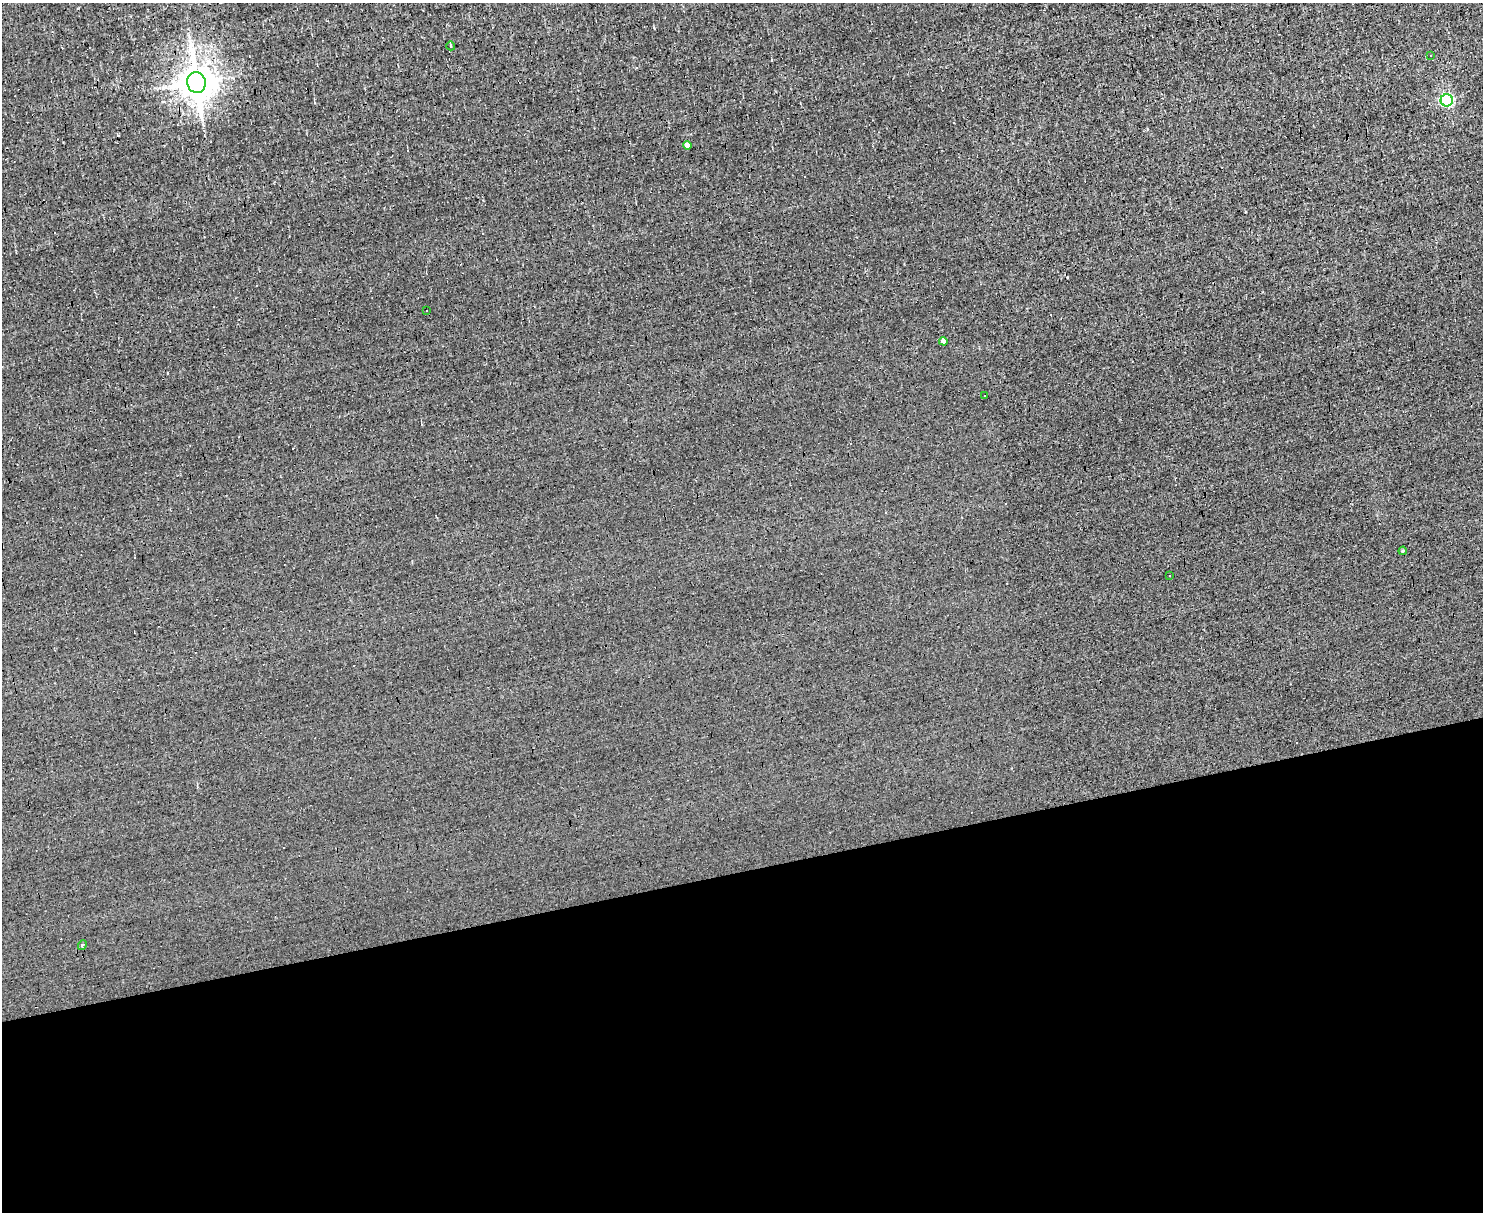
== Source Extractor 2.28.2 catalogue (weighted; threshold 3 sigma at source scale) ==
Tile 11 of 3 x 4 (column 2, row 4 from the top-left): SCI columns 1613-3093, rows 1-1210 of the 4820 x 4839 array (HDU 1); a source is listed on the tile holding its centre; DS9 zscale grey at full resolution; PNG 1485 x 1214 px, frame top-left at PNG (2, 3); each listed source drawn as its Kron ellipse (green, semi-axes under 4 px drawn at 4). Shown black and unused: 28% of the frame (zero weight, under 3 of 4 exposures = <1% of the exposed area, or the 3 px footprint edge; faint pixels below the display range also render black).
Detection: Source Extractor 2.28.2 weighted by HDU 2 'WHT'; one run over the whole footprint, this tile lists its part. Background 0.00107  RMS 0.037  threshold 0.167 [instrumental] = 3 sigma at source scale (4.5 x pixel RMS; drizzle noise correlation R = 1.50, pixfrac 1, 0.05/0.05 arcsec/px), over >= 5 px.
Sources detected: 17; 6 cosmic-ray / hot-pixel residue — neither listed nor drawn; the other 11 listed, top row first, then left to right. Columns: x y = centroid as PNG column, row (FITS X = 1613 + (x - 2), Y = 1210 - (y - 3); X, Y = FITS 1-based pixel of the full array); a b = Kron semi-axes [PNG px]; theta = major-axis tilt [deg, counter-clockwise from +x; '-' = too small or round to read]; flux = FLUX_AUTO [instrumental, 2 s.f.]
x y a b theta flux
451 46 4 2 - 3.1
1431 55 3 2 - 2.1
196 83 10 9 - 7900
1447 100 6 6 - 510
687 146 4 4 - 25
426 311 2 2 - 2.8
943 341 4 4 - 18
985 396 3 2 - 1.9
1403 551 4 3 - 3.8
1169 576 3 3 - 13
82 945 5 3 - 6.2
Overlapping masked pixels (flux is a lower limit): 1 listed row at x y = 196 83
Unlisted compact peaks at least as high as the median listed source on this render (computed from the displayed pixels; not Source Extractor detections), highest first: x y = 654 28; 203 125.